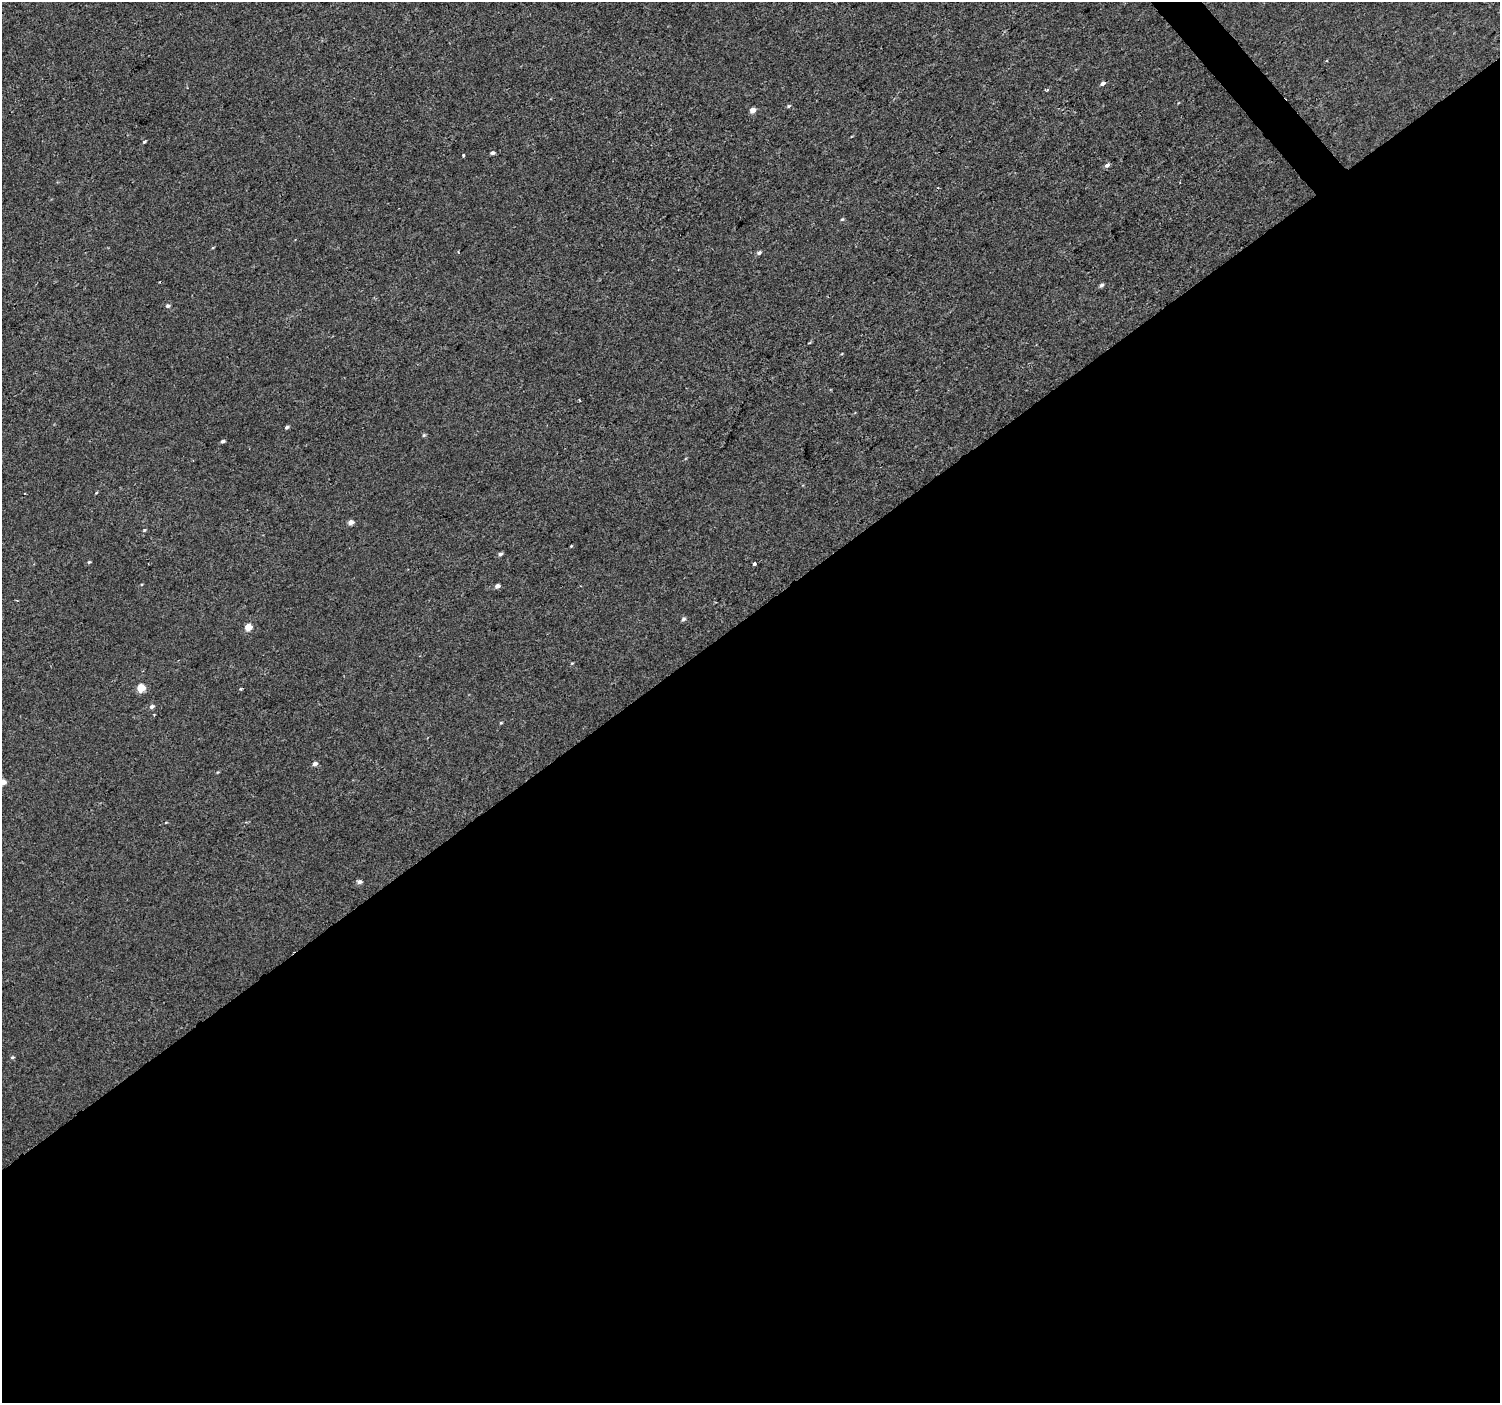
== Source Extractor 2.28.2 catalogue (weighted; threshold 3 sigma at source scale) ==
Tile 15 of 4 x 4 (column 3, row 4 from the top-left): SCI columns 2999-4496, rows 203-1603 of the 5993 x 5943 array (HDU 1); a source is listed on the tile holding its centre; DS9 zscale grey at full resolution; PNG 1502 x 1405 px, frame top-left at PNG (2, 2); no overlay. Shown black and unused: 57% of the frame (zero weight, under 2 of 3 exposures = <1% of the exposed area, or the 3 px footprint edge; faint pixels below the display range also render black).
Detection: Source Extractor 2.28.2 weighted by HDU 2 'WHT'; one run over the whole footprint, this tile lists its part. Background 3.04e-04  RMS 0.0042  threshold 0.019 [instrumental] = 3 sigma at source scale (4.5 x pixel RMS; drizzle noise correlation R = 1.50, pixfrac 1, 0.0396/0.0396 arcsec/px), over >= 5 px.
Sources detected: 35; all 35 listed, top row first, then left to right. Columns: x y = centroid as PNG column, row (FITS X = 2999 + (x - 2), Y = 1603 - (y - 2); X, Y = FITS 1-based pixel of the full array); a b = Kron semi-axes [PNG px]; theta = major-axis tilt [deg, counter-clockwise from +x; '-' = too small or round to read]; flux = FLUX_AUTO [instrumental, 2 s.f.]
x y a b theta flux
1103 83 6 4 31 1.4
1047 90 3 3 - 0.93
789 106 5 4 - 0.54
752 110 5 4 - 3.1
144 142 5 3 - 0.51
492 153 5 4 - 0.96
463 156 3 3 - 0.65
1107 165 6 4 37 1.4
842 219 5 4 - 0.5
759 253 6 5 - 1
1101 285 5 4 - 0.97
168 306 5 4 - 0.89
809 343 5 3 - 0.37
579 400 3 2 - 0.4
287 427 5 4 - 0.83
424 435 5 4 - 0.54
223 441 5 4 - 0.79
351 522 5 4 - 2.8
144 530 4 4 - 0.45
571 546 4 3 - 0.36
500 554 5 4 - 1
89 562 5 4 - 0.49
754 564 3 3 - 2.5
497 586 5 4 - 1.6
683 619 6 5 - 0.94
248 627 5 4 - 6.5
572 663 5 3 - 0.37
141 688 5 5 - 11
241 689 4 3 - 0.39
152 707 6 5 - 1.1
501 723 4 4 - 0.41
315 764 6 5 - 1.4
3 782 5 4 - 3.8
359 882 7 5 6 1.3
12 1057 5 4 - 0.54
Isophote crosses this tile's border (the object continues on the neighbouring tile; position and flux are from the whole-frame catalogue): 1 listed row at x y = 3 782